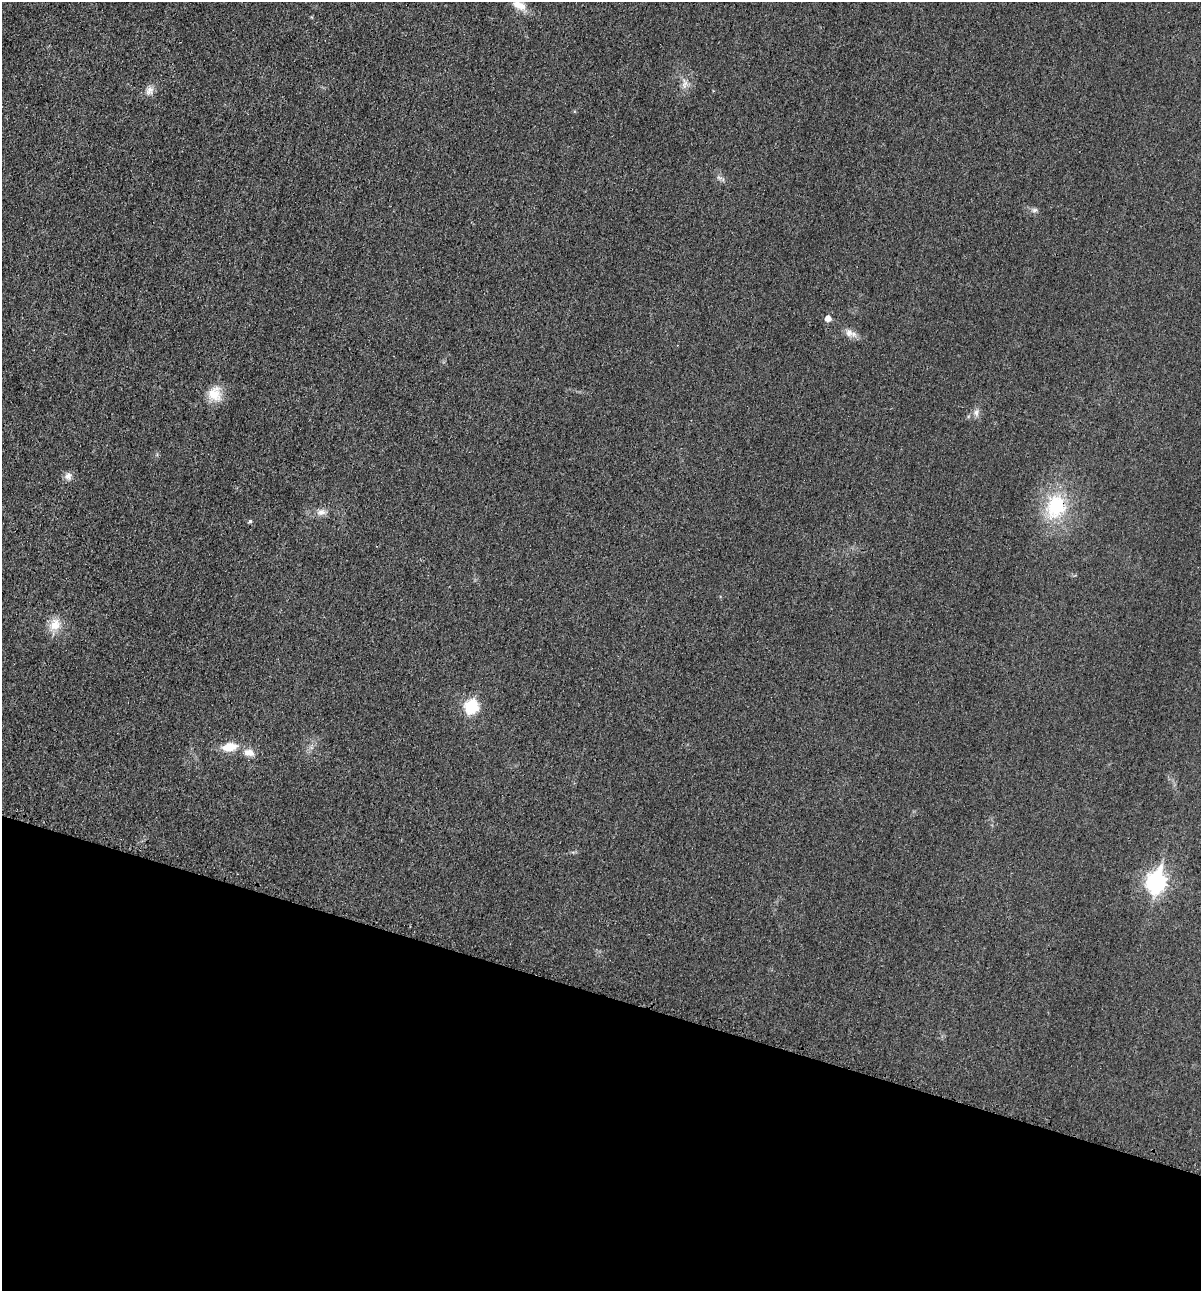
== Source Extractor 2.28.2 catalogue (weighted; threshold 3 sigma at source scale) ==
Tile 15 of 4 x 4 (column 3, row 4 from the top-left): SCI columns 2543-3741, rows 19-1307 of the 5206 x 5195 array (HDU 1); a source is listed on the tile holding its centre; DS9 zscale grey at full resolution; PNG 1203 x 1293 px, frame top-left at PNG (2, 2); no overlay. Shown black and unused: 23% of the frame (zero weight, under 3 of 4 exposures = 2% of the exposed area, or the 3 px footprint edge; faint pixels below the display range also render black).
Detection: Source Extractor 2.28.2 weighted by HDU 2 'WHT'; one run over the whole footprint, this tile lists its part. Background 0.0289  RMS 0.0059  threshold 0.0264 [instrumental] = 3 sigma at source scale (4.5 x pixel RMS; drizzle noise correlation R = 1.50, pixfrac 1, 0.05/0.05 arcsec/px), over >= 5 px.
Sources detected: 17; all 17 listed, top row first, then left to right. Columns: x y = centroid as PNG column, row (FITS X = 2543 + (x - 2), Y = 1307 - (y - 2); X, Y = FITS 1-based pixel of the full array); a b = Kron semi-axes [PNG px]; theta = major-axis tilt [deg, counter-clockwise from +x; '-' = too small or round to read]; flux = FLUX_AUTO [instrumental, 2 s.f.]
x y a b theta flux
519 5 19 10 -25 7
685 83 15 7 89 3.5
150 91 13 9 57 3.7
1035 210 8 5 26 1.5
828 318 6 5 - 4.1
849 333 11 10 - 3.8
214 394 20 16 -37 10
976 413 9 6 -89 2.3
68 476 9 9 - 2.9
1056 506 35 27 71 35
321 512 12 8 7 3.5
250 521 4 4 - 0.96
55 624 17 13 59 8.1
471 706 8 7 - 36
230 747 15 9 9 10
249 753 15 10 -12 5.1
1156 882 10 8 73 230
Overlapping masked pixels (flux is a lower limit): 1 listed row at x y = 1056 506
Isophote crosses this tile's border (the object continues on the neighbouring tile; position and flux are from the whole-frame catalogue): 1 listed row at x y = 519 5